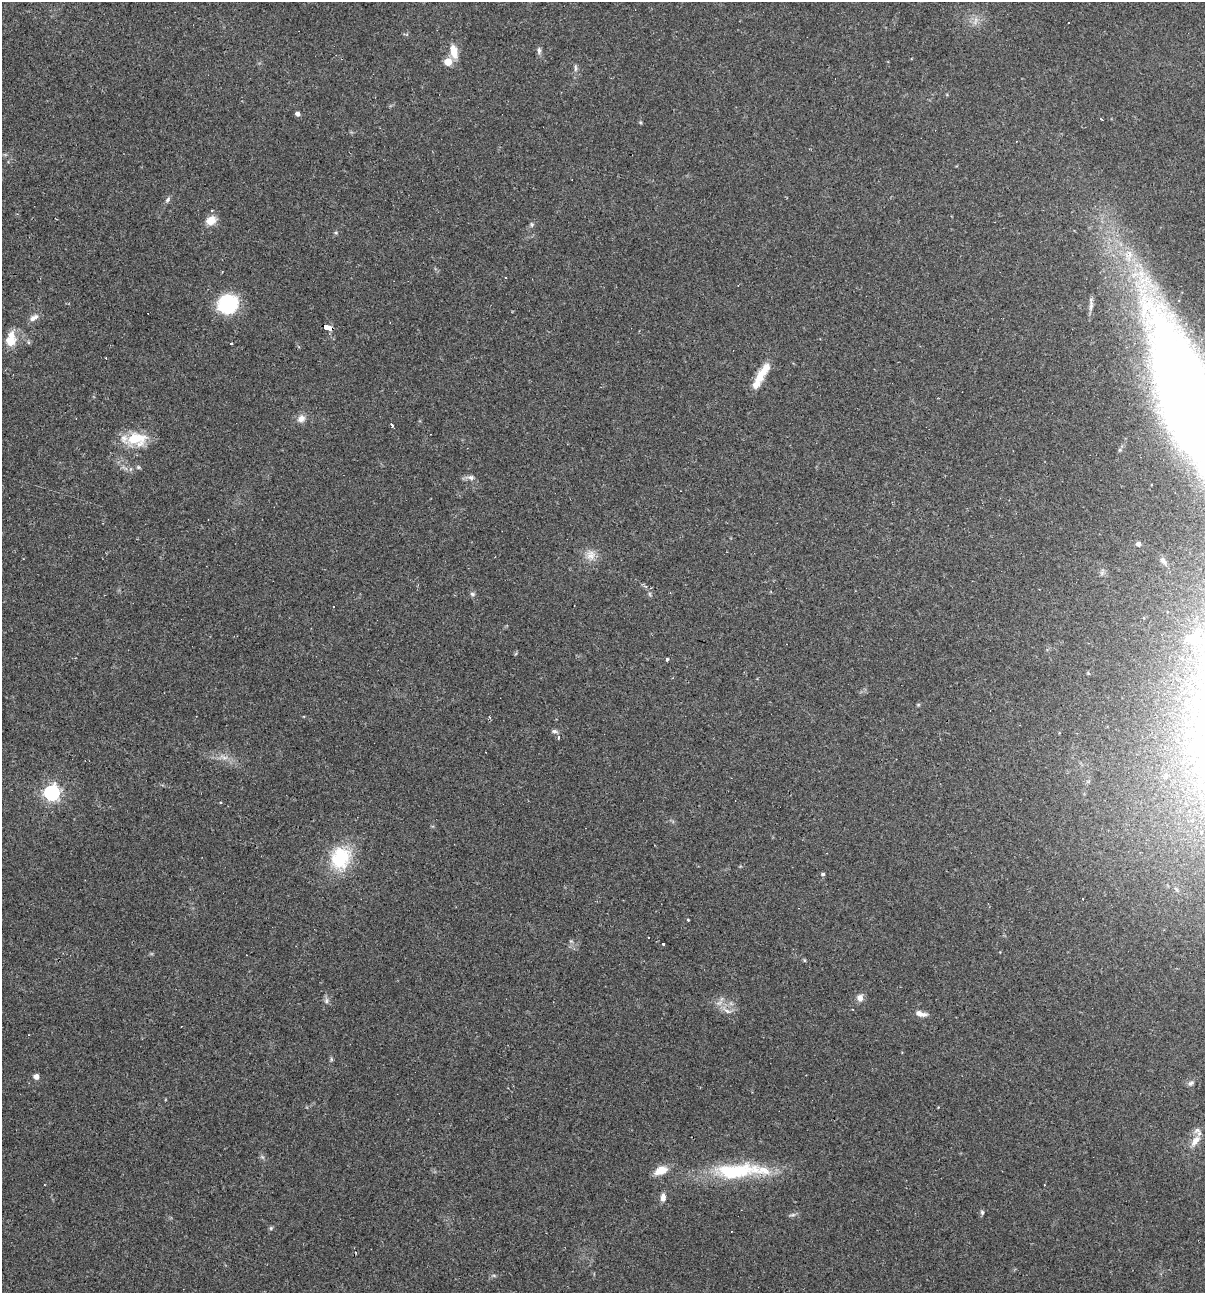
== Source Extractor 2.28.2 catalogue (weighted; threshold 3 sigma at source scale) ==
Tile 11 of 4 x 4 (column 3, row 3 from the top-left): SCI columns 2655-3857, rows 1293-2583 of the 5183 x 5166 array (HDU 1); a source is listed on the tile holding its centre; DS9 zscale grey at full resolution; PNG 1207 x 1295 px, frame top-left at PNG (2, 2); no overlay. Shown black and unused: <1% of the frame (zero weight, under 2 of 3 exposures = <1% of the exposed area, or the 3 px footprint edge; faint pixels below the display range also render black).
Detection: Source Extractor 2.28.2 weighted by HDU 2 'WHT'; one run over the whole footprint, this tile lists its part. Background 0.0497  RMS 0.0052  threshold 0.0232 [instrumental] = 3 sigma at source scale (4.5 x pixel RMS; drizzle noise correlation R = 1.50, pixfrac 1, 0.05/0.05 arcsec/px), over >= 5 px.
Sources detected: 75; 10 cosmic-ray / hot-pixel residue — not listed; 5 inside a brighter listed object's ellipse — not listed separately; the other 60 listed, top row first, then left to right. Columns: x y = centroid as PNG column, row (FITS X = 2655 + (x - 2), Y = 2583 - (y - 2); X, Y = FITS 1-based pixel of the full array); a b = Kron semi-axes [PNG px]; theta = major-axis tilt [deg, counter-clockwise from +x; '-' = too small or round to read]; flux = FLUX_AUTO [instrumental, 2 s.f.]
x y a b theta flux
975 21 12 4 81 1.8
539 51 10 5 86 1.5
454 52 19 9 -80 6.3
448 62 5 5 - 12
575 68 11 4 -90 1.3
297 114 5 4 - 1.6
168 199 9 5 60 1.3
211 210 3 3 - 0.74
211 220 11 9 31 6.1
532 225 7 5 -90 1
336 233 5 3 - 0.58
506 278 3 2 - 0.63
228 304 19 17 35 36
1091 306 16 5 83 2.4
33 318 13 7 29 2.9
328 327 9 4 -19 160
10 341 13 12 - 7.6
231 343 3 3 - 1.6
760 376 21 11 55 7.2
1186 395 86 26 -71 1300
301 418 11 9 49 3.1
392 425 3 3 - 1.5
137 439 25 16 1 17
138 467 5 5 - 0.76
471 477 10 7 -9 2
1138 544 5 4 - 1.7
591 555 14 14 - 5.1
472 594 8 5 -27 1.1
650 594 6 4 -71 0.74
333 606 2 2 - 0.34
1192 639 17 8 -2 4.2
667 659 3 3 - 0.88
918 705 6 3 19 0.57
490 717 3 3 - 0.95
555 731 8 5 -16 1.2
558 738 4 2 - 0.53
485 752 3 2 - 0.35
225 757 7 4 19 1.4
52 793 6 6 - 160
220 803 3 3 - 1.3
340 858 31 26 66 25
823 874 5 4 - 0.96
688 920 3 2 - 0.65
663 943 3 3 - 2.5
804 960 5 3 - 0.56
860 998 9 8 - 2.8
326 1001 9 5 84 1.4
727 1011 12 5 -26 2.1
921 1014 14 6 -16 3.3
331 1059 6 4 -72 0.66
36 1077 5 4 - 3.3
1191 1083 8 5 30 1.3
1195 1141 18 8 50 4.3
262 1157 7 4 -34 0.88
661 1170 15 9 22 7
736 1171 66 19 5 38
663 1197 9 6 85 2.7
982 1212 6 5 - 0.89
792 1215 10 4 9 1
271 1228 5 5 - 0.72
Overlapping masked pixels (flux is a lower limit): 1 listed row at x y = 328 327
Isophote crosses this tile's border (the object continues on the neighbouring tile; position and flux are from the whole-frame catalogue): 1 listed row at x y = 1186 395